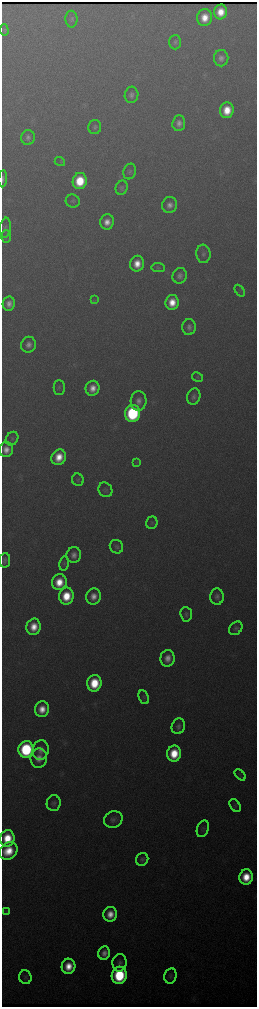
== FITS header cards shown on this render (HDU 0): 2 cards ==
NAXIS1  =                  510 / length of data axis 1
NAXIS2  =                 2010 / length of data axis 2

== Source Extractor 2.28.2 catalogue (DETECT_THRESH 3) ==
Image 510 x 2010 px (HDU 0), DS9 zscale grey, zoomed out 1/2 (1 PNG px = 2 x 2 image px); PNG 259 x 1009 px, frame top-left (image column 2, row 2010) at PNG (2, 2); each listed source drawn as its Kron ellipse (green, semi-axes under 4 px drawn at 4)
Background 3120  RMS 38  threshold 115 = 3 sigma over >= 5 px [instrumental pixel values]
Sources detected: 81; all 81 listed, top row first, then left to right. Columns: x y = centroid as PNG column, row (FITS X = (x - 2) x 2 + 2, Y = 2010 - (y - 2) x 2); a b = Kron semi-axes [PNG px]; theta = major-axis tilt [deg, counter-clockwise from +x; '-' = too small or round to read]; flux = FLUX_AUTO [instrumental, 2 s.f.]
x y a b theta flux
221 12 7 6 - 1.6e+05
205 18 8 7 - 1.5e+05
71 19 8 6 -89 2.2e+04
4 30 6 4 -86 1.2e+04
175 42 7 6 - 2.3e+04
221 58 8 7 - 4.8e+04
132 95 8 7 - 3.6e+04
227 110 8 6 78 2.0e+05
179 123 8 6 84 5.2e+04
95 127 7 6 - 2.2e+04
28 138 7 7 - 3.7e+04
60 162 5 3 - 9.7e+03
130 171 8 6 72 2.1e+04
3 179 8 3 86 2.3e+04
80 181 8 7 - 3.2e+05
122 188 7 6 - 2.3e+04
73 201 7 6 - 2.1e+04
170 205 8 7 - 5.6e+04
107 222 7 7 - 9.0e+04
5 228 10 5 82 2.5e+04
6 236 6 5 - 1.8e+04
203 254 9 7 -86 3.4e+04
137 264 8 7 - 1.3e+05
158 267 7 4 -6 1.5e+04
180 276 8 7 - 4.3e+04
240 291 6 3 -52 1.1e+04
95 300 4 2 - 7.7e+03
172 302 7 6 - 1.6e+05
9 304 7 6 - 6.6e+04
189 327 8 6 82 4.2e+04
29 345 8 7 - 5.3e+04
197 377 6 4 -31 1.3e+04
59 387 7 5 -90 1.8e+04
93 388 7 7 - 9.8e+04
194 397 8 6 73 3.4e+04
139 401 10 8 85 6.0e+04
133 413 8 7 - 1.1e+06
12 439 7 6 - 2.1e+04
6 450 7 7 - 8.5e+04
59 457 8 7 - 1.7e+05
137 463 4 2 - 7.9e+03
78 480 6 5 - 1.6e+04
105 490 7 6 - 2.4e+04
152 523 6 5 - 1.6e+04
116 547 7 6 - 2.4e+04
74 555 8 7 - 6.0e+04
5 560 7 5 80 3.0e+04
64 563 7 4 78 1.7e+04
59 582 8 7 - 2.0e+05
66 596 8 7 - 2.7e+05
94 596 8 7 - 8.9e+04
217 597 8 6 -88 3.7e+04
186 614 7 6 - 2.2e+04
34 627 8 7 - 1.6e+05
236 628 7 6 - 2.5e+04
168 658 8 7 - 8.8e+04
94 683 8 7 - 3.3e+05
144 697 7 5 -66 1.4e+04
42 709 8 7 - 1.4e+05
178 726 8 6 73 3.4e+04
26 749 8 7 - 9.5e+05
41 750 10 8 77 6.3e+04
174 754 8 7 - 2.8e+05
39 758 9 8 - 9.2e+04
240 775 6 2 -46 6.3e+03
54 803 8 7 - 2.9e+04
235 805 7 5 -58 1.6e+04
113 820 9 8 - 4.2e+04
203 829 9 5 69 2.1e+04
7 838 8 7 - 2.9e+05
8 851 10 8 42 2.5e+05
142 859 6 6 - 2.8e+04
246 877 7 7 - 2.3e+05
6 912 4 2 - 7.5e+03
110 914 7 7 - 1.3e+05
104 953 7 6 - 6.8e+04
120 963 9 7 85 3.9e+04
68 966 7 6 - 1.8e+05
119 975 8 7 - 6.9e+05
170 976 8 6 76 2.2e+04
25 977 7 6 - 2.0e+04
At the frame edge (FLAGS 8, measured only in part): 1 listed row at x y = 3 179